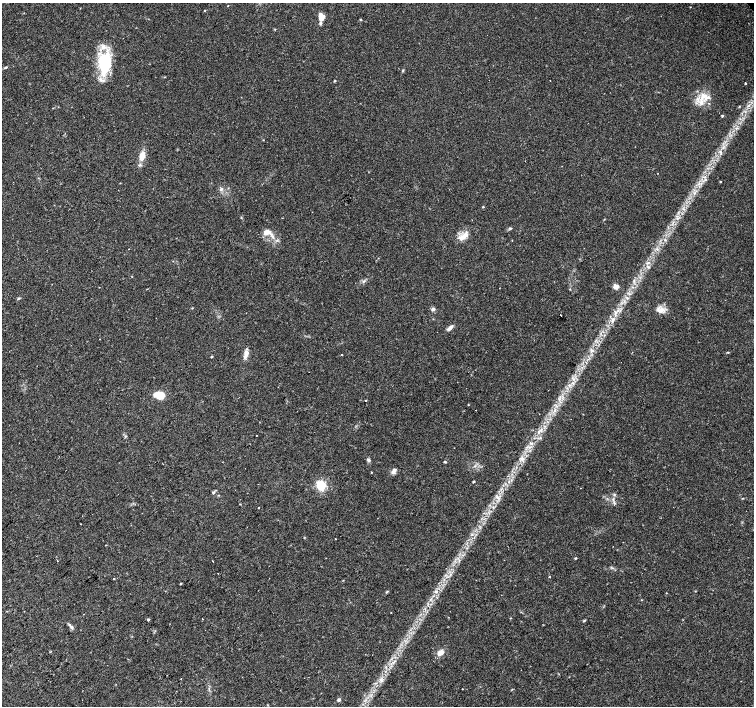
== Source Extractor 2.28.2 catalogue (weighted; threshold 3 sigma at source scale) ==
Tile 7 of 4 x 4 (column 3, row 2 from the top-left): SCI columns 3012-4515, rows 3027-4433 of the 6018 x 5986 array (HDU 1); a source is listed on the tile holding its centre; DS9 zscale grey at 2 x 2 block average (1 PNG px = mean of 2 x 2 image px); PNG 756 x 708 px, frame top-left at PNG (2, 3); no overlay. Shown black and unused: <1% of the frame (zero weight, under 2 of 3 exposures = <1% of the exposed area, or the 3 px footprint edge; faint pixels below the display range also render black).
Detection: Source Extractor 2.28.2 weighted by HDU 2 'WHT'; one run over the whole footprint, this tile lists its part. Background 0.0339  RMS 0.0039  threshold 0.0178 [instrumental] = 3 sigma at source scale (4.5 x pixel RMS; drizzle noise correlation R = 1.50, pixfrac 1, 0.0396/0.0396 arcsec/px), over >= 5 px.
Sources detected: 79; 1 inside a brighter object's white glare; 3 cosmic-ray / hot-pixel residue — not listed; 4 inside a brighter listed object's ellipse — not listed separately; the other 71 listed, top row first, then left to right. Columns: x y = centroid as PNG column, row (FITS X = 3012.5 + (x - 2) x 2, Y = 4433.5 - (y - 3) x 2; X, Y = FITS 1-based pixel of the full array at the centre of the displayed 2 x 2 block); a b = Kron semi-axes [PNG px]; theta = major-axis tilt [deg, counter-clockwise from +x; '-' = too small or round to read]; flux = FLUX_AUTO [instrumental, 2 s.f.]
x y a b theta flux
228 6 2 2 - 0.38
204 10 2 2 - 1.6
321 17 8 5 -85 8.6
360 19 3 3 - 0.69
105 62 29 15 84 42
6 67 5 2 - 1
403 71 4 2 - 0.84
745 83 2 2 - 0.9
704 96 11 5 -3 6.5
701 101 7 6 - 5.4
709 103 3 2 - 0.55
722 116 3 3 - 0.92
263 140 2 2 - 0.4
142 156 12 7 81 9.1
705 179 3 3 - 1.1
720 182 3 2 - 0.54
221 189 5 4 - 1.9
694 193 4 2 - 1
483 207 3 2 - 0.59
510 228 4 2 - 0.9
268 231 11 5 -32 5.5
462 237 15 8 26 7.9
648 263 3 2 - 0.87
364 281 5 2 - 1.3
616 287 6 4 4 4.8
19 298 4 3 - 0.93
433 309 5 4 - 2.2
661 310 9 6 19 6.9
561 315 2 2 - 9.7
613 320 4 2 - 1.1
450 328 8 3 40 4.1
246 353 11 5 77 5.1
342 355 2 2 - 0.69
211 356 2 2 - 1
573 383 3 3 - 1.3
159 395 10 7 -14 14
559 399 3 2 - 1.2
365 400 2 2 - 4.4
476 410 2 2 - 0.33
541 430 4 3 - 1.8
256 435 2 2 - 1.1
522 458 6 3 -58 2.6
369 460 5 4 - 1.7
445 462 3 2 - 1
394 471 8 5 66 2.9
371 472 3 2 - 0.46
473 482 2 2 - 1
321 485 4 4 - 71
213 492 5 3 - 1.3
614 495 3 3 - 0.96
497 497 4 2 - 1.1
259 508 2 2 - 1.8
81 524 2 2 - 0.46
335 539 2 2 - 0.28
106 545 2 2 - 0.51
575 558 3 2 - 0.78
450 575 3 2 - 0.96
113 579 2 2 - 1.8
181 584 2 2 - 0.86
436 591 4 3 - 1.3
386 592 4 2 - 0.66
391 612 2 2 - 0.67
148 619 3 3 - 1.4
202 619 2 2 - 1.4
584 621 4 3 - 0.84
72 627 5 3 - 1.7
440 653 9 6 28 5.9
394 661 4 2 - 0.85
181 679 2 2 - 0.43
176 691 2 2 - 0.38
339 700 4 4 - 1.5
Diffuse or blended objects may show on this block-average render without a row.